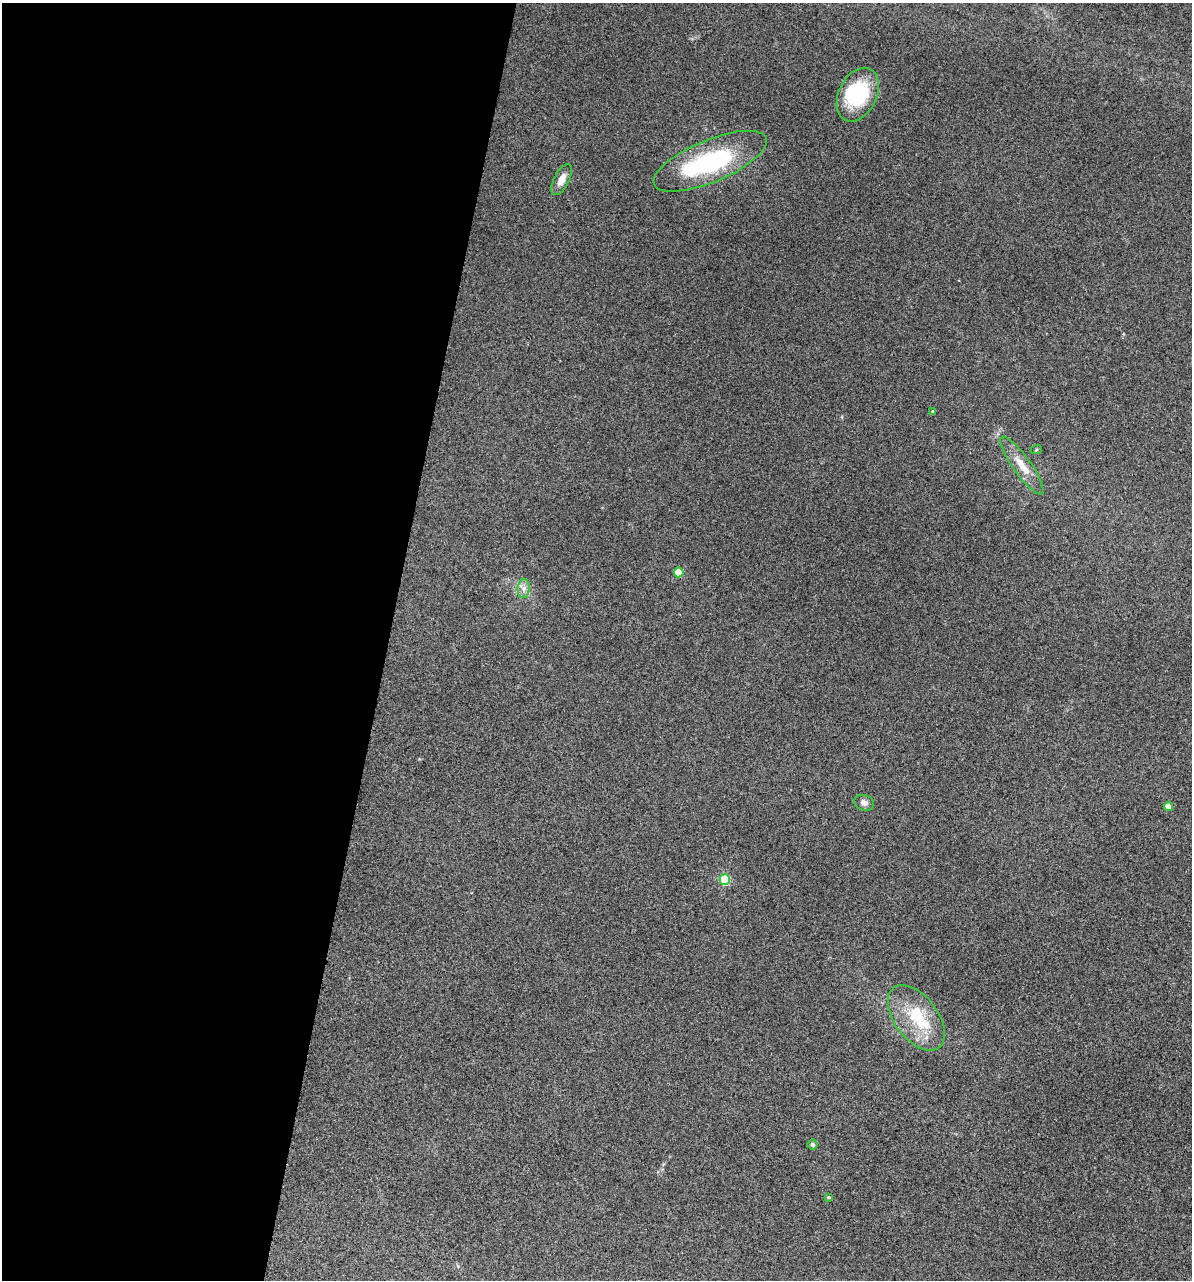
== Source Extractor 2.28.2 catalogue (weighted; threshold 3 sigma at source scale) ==
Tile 5 of 4 x 4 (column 1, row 2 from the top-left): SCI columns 357-1546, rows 2948-4225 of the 5353 x 5896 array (HDU 1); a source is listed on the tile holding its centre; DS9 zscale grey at full resolution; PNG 1194 x 1282 px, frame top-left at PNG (2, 3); each listed source drawn as its Kron ellipse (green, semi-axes under 4 px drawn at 4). Shown black and unused: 33% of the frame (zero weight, under 3 of 5 exposures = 17% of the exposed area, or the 3 px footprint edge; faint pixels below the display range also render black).
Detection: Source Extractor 2.28.2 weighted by HDU 2 'WHT'; one run over the whole footprint, this tile lists its part. Background 0.0739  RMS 0.0068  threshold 0.0305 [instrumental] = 3 sigma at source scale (4.5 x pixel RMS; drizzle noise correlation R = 1.50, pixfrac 1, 0.05/0.05 arcsec/px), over >= 5 px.
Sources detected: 18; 2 inside a brighter object's white glare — neither listed nor drawn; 2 inside a brighter listed object's ellipse — not listed separately; the other 14 listed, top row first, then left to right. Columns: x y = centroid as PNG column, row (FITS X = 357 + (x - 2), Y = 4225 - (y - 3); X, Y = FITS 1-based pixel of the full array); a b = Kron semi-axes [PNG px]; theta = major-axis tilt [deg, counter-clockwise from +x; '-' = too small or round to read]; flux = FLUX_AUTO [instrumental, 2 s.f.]
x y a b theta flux
858 95 28 19 64 47
710 161 61 21 23 90
562 180 17 7 62 6
933 411 4 3 - 0.56
1036 450 6 3 19 0.61
1022 466 35 9 -54 11
679 572 5 4 - 23
524 588 9 6 84 2.9
864 803 10 7 -16 2.6
1168 806 4 4 - 8.2
725 879 5 5 - 49
916 1018 37 21 -53 29
813 1145 5 5 - 1.5
828 1197 3 3 - 1.1